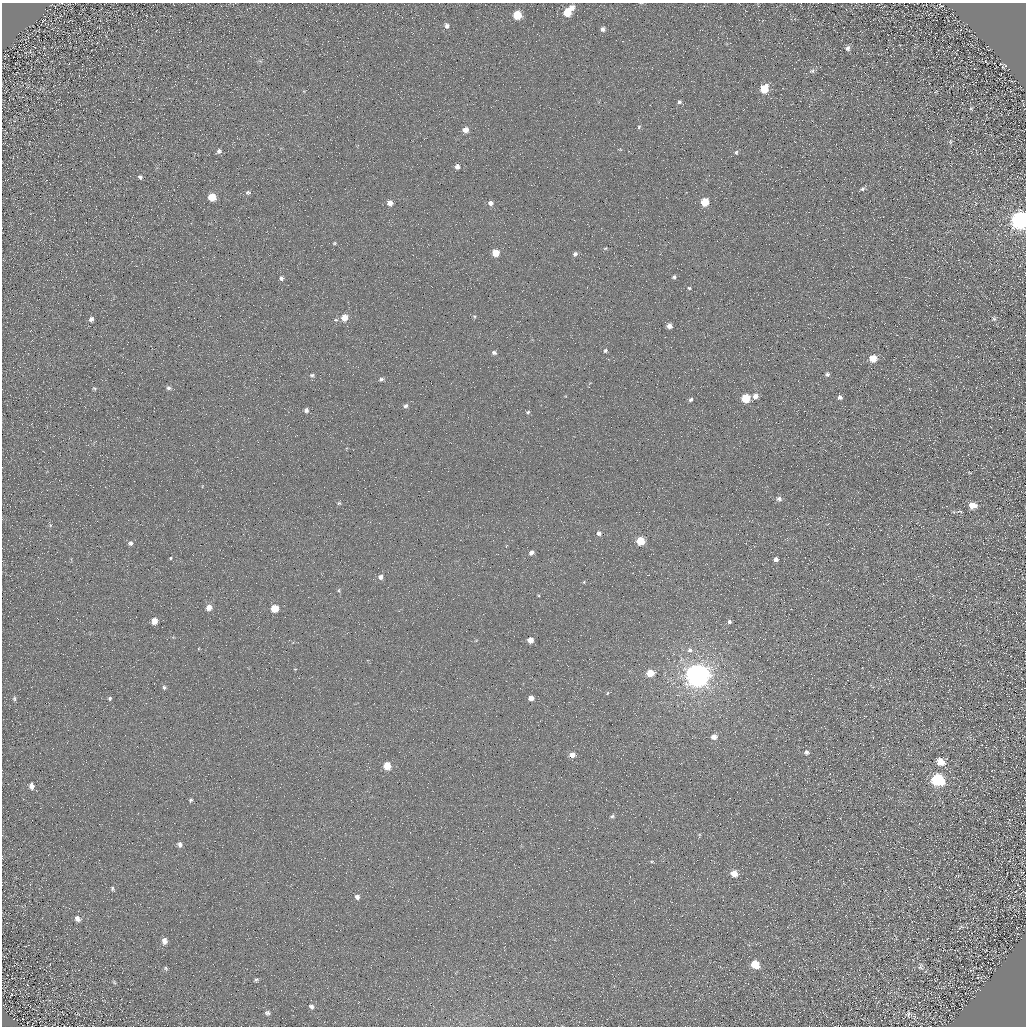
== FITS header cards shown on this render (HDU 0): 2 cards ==
NAXIS1  =                 1024 / Required FITS header
NAXIS2  =                 1024 / Required FITS header

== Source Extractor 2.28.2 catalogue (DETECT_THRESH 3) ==
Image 1024 x 1024 px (HDU 0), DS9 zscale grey, 1 PNG px = 1 image px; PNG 1028 x 1028 px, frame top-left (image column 1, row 1024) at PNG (2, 3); no overlay
Background 4.86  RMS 8.7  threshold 26.2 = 3 sigma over >= 5 px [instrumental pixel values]
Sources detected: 114; all 114 listed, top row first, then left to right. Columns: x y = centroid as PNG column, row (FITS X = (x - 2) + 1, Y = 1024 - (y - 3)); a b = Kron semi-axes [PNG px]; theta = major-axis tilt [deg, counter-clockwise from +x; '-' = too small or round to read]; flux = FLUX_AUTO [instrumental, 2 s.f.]
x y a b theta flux
940 5 6 2 -43 560
572 8 6 5 - 2900
567 12 7 6 - 14000
517 15 6 6 - 19000
446 26 7 5 -83 1800
603 29 5 5 - 1800
847 48 7 6 - 2000
1005 65 6 2 -35 590
1003 67 4 2 - 430
812 71 8 6 19 1600
25 83 3 2 - 220
764 89 7 6 - 16000
936 91 6 3 21 460
679 102 6 6 - 1300
971 109 5 4 - 780
639 127 5 4 - 880
466 130 5 5 - 4800
950 142 8 5 84 1000
219 151 6 6 - 1600
736 152 6 4 -81 960
457 166 5 4 - 2600
140 177 4 4 - 1200
862 189 7 5 33 1400
248 192 8 6 8 1300
212 197 6 5 - 12000
705 202 5 5 - 16000
390 203 5 5 - 4300
490 203 6 5 - 2800
1020 221 8 7 - 350000
334 243 5 4 - 660
605 248 5 4 - 650
496 253 5 5 - 11000
575 254 6 5 - 1800
674 277 5 4 - 1100
281 278 5 5 - 1700
689 288 5 4 - 770
474 316 5 4 - 740
344 318 6 6 - 7700
91 319 6 5 - 1800
994 319 7 6 - 1300
669 326 5 5 - 3500
605 351 5 4 - 1000
494 353 6 5 - 1600
873 358 6 5 - 11000
827 374 5 5 - 1300
312 375 6 5 - 1200
381 379 6 5 - 1400
94 388 7 5 -36 900
168 388 6 6 - 1300
755 396 6 5 - 3200
840 397 5 5 - 1800
746 398 6 6 - 22000
691 399 5 4 - 1200
405 406 6 5 - 1600
306 410 5 5 - 1700
528 412 5 4 - 980
969 473 6 3 -19 430
779 499 6 5 - 2100
339 503 5 4 - 810
972 505 7 6 - 7900
960 511 11 4 2 1400
50 525 6 4 -72 690
599 533 5 5 - 2000
640 541 5 5 - 18000
130 543 7 6 - 1700
531 553 4 4 - 2600
170 558 4 3 - 590
776 559 5 5 - 1700
380 577 5 5 - 2200
584 582 5 4 - 570
339 590 5 3 - 610
538 595 4 2 - 460
209 607 6 6 - 5100
275 608 5 5 - 14000
154 621 5 5 - 6900
729 622 5 5 - 1300
530 640 5 5 - 5500
690 650 8 7 - 2300
295 669 4 3 - 470
650 673 6 5 - 11000
697 675 8 8 - 900000
164 687 6 5 - 1300
607 693 6 4 61 740
110 698 5 4 - 950
531 698 5 4 - 3700
14 699 6 4 -87 950
714 737 7 6 - 3800
806 752 7 6 - 1600
572 755 6 5 - 4500
940 761 7 6 - 8600
387 766 5 5 - 12000
938 780 8 7 - 76000
31 786 8 5 -82 3000
191 800 6 5 - 1000
612 816 6 5 - 1200
180 845 7 6 - 2200
652 861 6 4 0 650
734 874 6 6 - 7300
112 889 7 4 -65 990
357 897 6 5 - 2100
77 919 7 6 - 2800
961 927 10 4 24 1400
164 941 7 6 - 3200
755 964 7 6 - 12000
921 967 10 6 -87 1600
166 968 6 5 - 910
971 970 3 2 - 410
978 977 3 2 - 330
981 978 5 4 - 720
256 980 5 3 - 1000
114 982 6 4 -46 780
311 1007 7 6 - 1800
267 1013 7 6 - 1400
908 1014 9 6 88 1500
At the frame edge (FLAGS 8, measured only in part): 1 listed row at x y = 1020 221